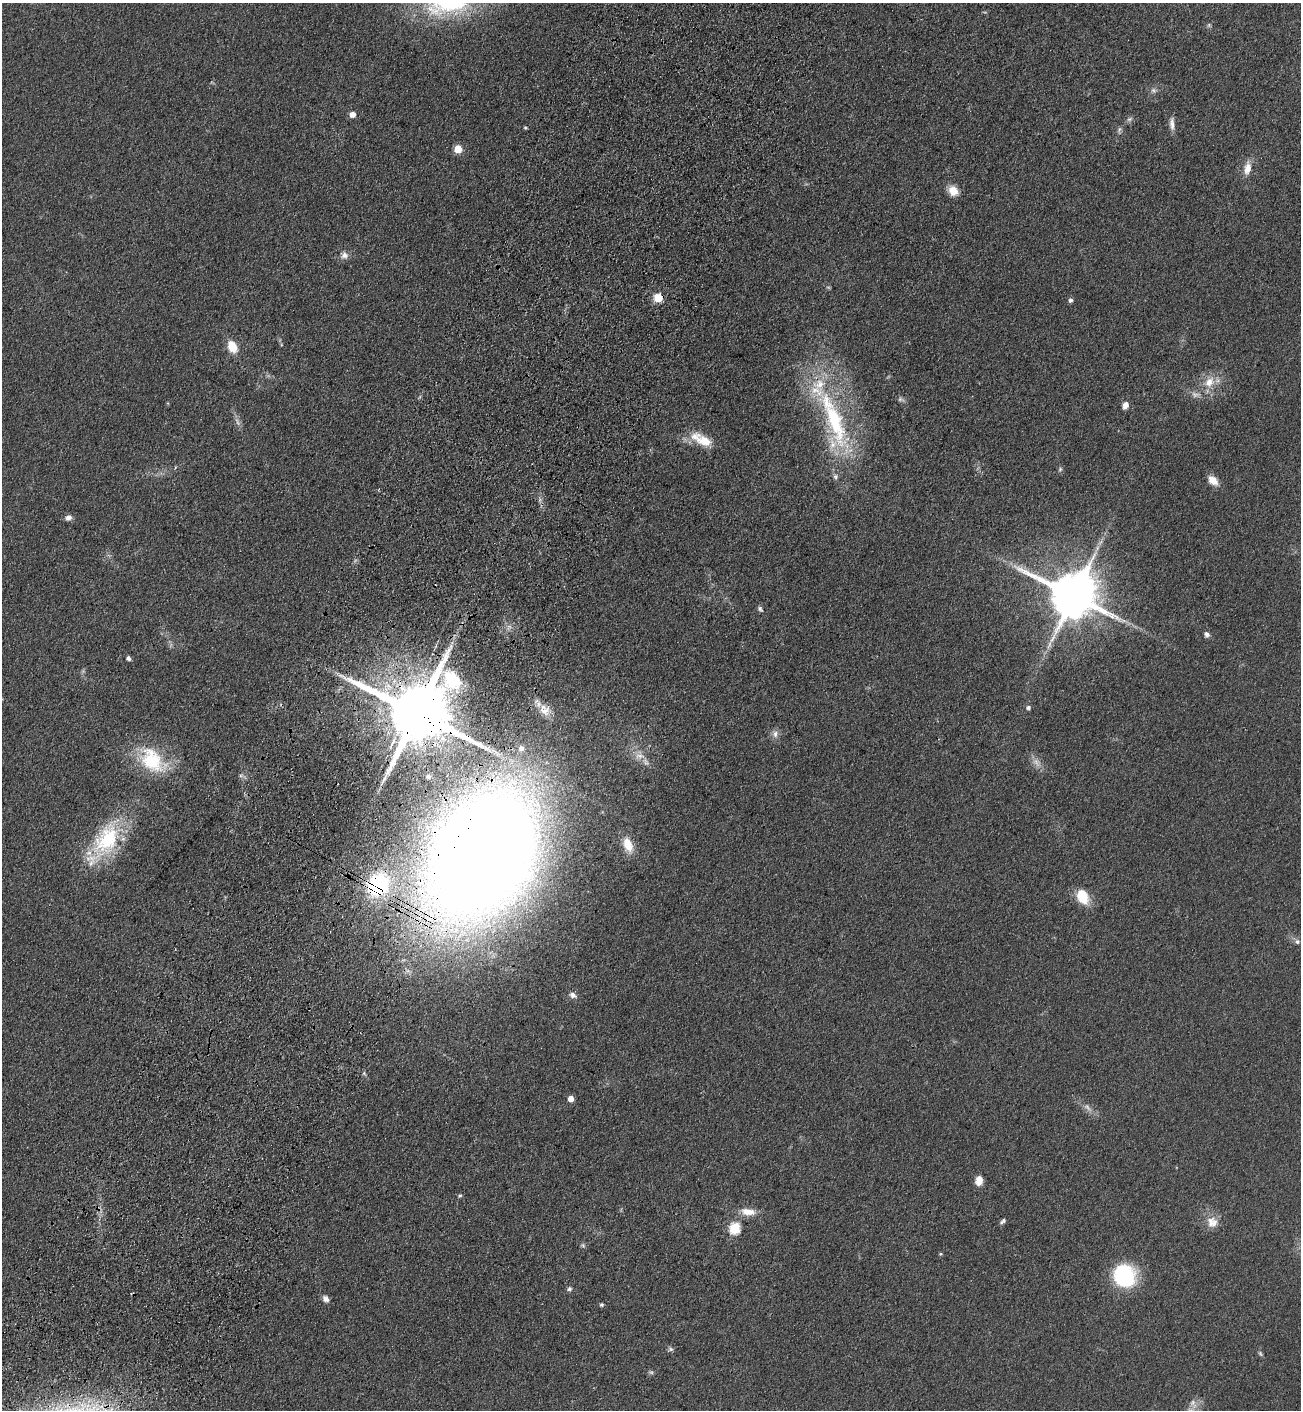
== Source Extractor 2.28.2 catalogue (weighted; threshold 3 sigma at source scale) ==
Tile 7 of 4 x 4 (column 3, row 2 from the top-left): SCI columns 2855-4153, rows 2879-4286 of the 5841 x 5757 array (HDU 1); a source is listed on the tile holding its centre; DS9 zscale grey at full resolution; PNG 1303 x 1412 px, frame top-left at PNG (2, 3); no overlay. Shown black and unused: <1% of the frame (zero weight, under 3 of 4 exposures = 6% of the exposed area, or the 3 px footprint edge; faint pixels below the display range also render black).
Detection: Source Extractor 2.28.2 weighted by HDU 2 'WHT'; one run over the whole footprint, this tile lists its part. Background 0.119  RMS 0.0089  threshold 0.0402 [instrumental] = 3 sigma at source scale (4.5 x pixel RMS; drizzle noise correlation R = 1.50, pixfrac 1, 0.05/0.05 arcsec/px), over >= 5 px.
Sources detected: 73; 5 too faint to see at this stretch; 1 inside a brighter object's white glare — not listed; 5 inside a brighter listed object's ellipse — not listed separately; the other 62 listed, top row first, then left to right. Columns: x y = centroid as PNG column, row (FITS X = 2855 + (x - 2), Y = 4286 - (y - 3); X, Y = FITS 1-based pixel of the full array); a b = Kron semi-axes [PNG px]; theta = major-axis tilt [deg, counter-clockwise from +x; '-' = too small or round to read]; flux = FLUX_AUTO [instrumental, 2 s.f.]
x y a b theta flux
449 3 62 28 10 120
1153 90 9 7 -32 2.8
352 114 5 5 - 8
1129 119 8 5 27 2.4
1172 124 17 6 -87 5.5
525 128 4 4 - 1.1
1119 130 9 5 74 2.2
458 149 5 5 - 28
1247 168 18 9 81 9.7
953 191 12 10 -42 11
344 255 11 9 -38 5.1
658 298 5 5 - 41
1071 300 5 5 - 2.7
232 347 13 9 -63 17
1209 382 17 13 52 15
1196 394 15 7 -7 5.6
900 399 10 6 -20 2.4
1125 405 9 6 64 5.4
835 422 93 29 -77 140
701 439 31 13 -27 21
1060 469 6 5 - 1.6
1213 480 13 8 -43 9.1
68 517 8 7 - 4.1
1097 548 7 4 72 2.3
1074 595 15 14 - 4700
760 609 8 5 -55 2.1
1207 634 7 6 - 3.1
128 658 4 4 - 3
452 678 23 16 -31 31
1028 707 5 5 - 2.6
545 710 18 14 -48 12
416 713 21 15 -28 11000
775 734 11 8 73 4.6
521 748 8 8 - 4.1
639 756 15 9 -7 7.9
152 760 40 26 -44 56
241 775 7 4 0 1.9
428 776 7 6 - 2.2
105 842 64 26 57 80
628 845 18 10 -67 16
481 854 69 48 63 4000
378 885 20 17 53 110
1082 896 17 11 -66 23
1297 942 7 7 - 2.5
573 995 9 7 -29 4
571 1099 5 5 - 7.8
1087 1107 17 7 -46 5.8
979 1180 10 7 83 8.9
460 1195 5 5 - 1.5
748 1212 21 10 -6 11
1003 1221 9 5 37 2.1
1212 1222 16 15 - 11
735 1228 6 6 - 79
583 1245 7 6 - 1.8
941 1254 5 4 - 1
1125 1276 17 16 - 99
569 1289 6 6 - 2.1
326 1299 9 6 -65 4.1
601 1305 5 4 - 1.6
670 1349 8 6 -15 2
651 1372 7 5 -20 1.7
1193 1404 15 8 -68 7
Overlapping masked pixels (flux is a lower limit): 4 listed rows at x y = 658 298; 416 713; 481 854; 378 885
Isophote crosses this tile's border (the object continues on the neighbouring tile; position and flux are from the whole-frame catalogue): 1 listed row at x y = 449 3